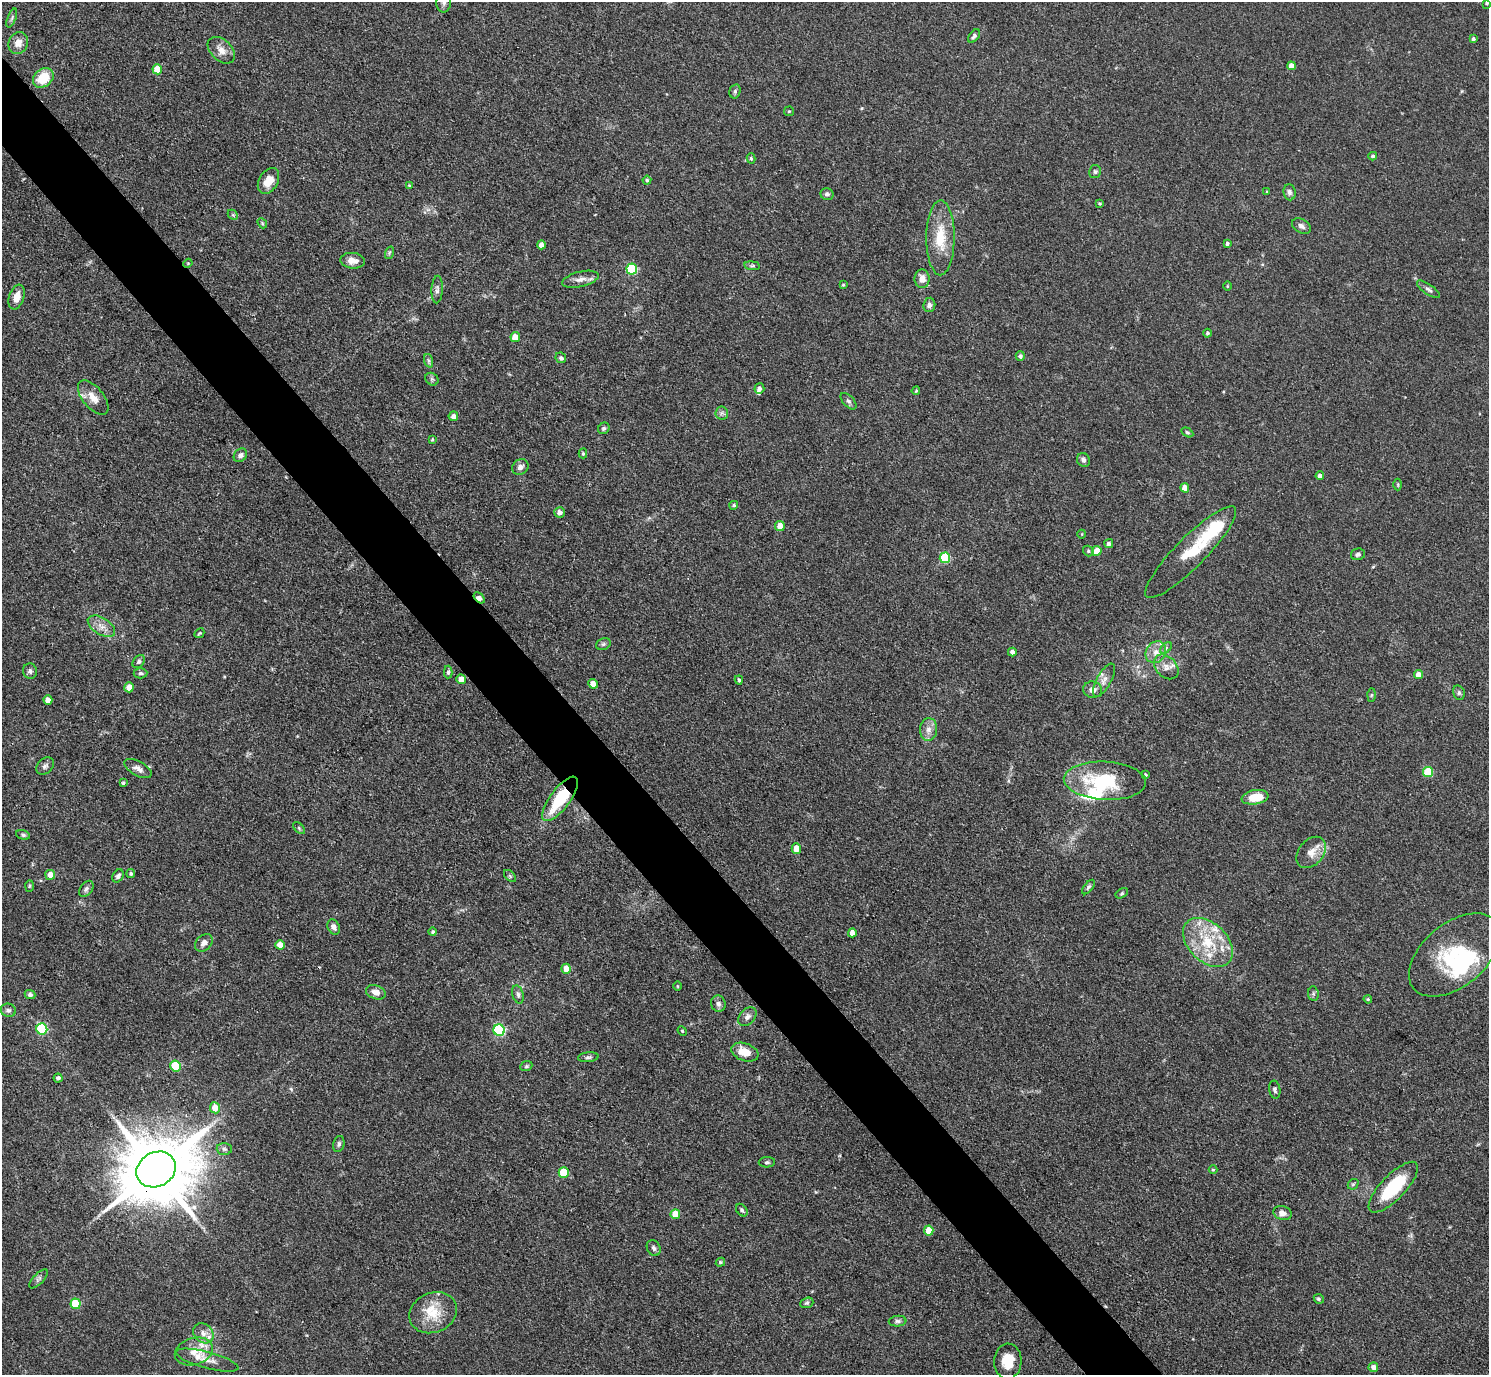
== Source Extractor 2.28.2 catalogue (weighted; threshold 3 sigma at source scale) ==
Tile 11 of 4 x 4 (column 3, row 3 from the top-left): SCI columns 2978-4464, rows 1673-3045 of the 5954 x 5950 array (HDU 1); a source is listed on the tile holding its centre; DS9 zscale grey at full resolution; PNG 1491 x 1377 px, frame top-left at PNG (2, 2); each listed source drawn as its Kron ellipse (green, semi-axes under 4 px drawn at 4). Shown black and unused: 5% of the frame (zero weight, under 3 of 4 exposures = <1% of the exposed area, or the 3 px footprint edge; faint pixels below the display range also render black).
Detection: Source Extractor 2.28.2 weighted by HDU 2 'WHT'; one run over the whole footprint, this tile lists its part. Background 0.0816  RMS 0.0057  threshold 0.0256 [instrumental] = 3 sigma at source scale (4.5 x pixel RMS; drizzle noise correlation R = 1.50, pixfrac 1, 0.05/0.05 arcsec/px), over >= 5 px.
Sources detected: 181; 3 inside a brighter object's white glare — neither listed nor drawn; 10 inside a brighter listed object's ellipse — not listed separately; the other 168 listed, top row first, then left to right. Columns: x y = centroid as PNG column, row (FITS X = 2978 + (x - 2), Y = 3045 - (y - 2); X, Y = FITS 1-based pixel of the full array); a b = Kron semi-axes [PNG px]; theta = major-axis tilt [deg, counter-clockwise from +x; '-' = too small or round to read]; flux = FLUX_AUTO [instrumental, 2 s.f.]
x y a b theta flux
444 3 9 7 85 2
1487 3 3 3 - 0.89
12 18 10 4 69 1.1
974 36 7 4 50 1.3
1473 39 4 3 - 1.2
18 43 11 9 68 4.9
221 50 16 10 -44 5
1291 66 4 4 - 5.3
157 69 5 5 - 11
43 78 11 8 39 15
735 91 7 5 75 1.3
789 111 5 5 - 0.66
1373 156 4 3 - 0.89
751 158 5 4 - 0.87
1095 172 6 6 - 1.1
647 180 4 4 - 0.81
268 181 14 9 60 7.5
409 185 4 3 - 0.53
1267 192 4 4 - 0.5
1289 192 8 6 -84 1.8
827 194 6 6 - 1.6
1100 203 4 3 - 0.63
233 215 6 4 -44 0.75
262 223 6 4 -49 0.72
1301 226 10 6 -31 2.1
940 238 37 14 90 18
1227 244 4 3 - 1.3
541 245 4 4 - 3
389 253 6 4 72 0.95
353 261 12 8 -6 4.1
188 263 4 3 - 0.51
752 266 8 4 -8 0.9
632 269 5 5 - 45
580 279 19 7 14 4
922 279 9 7 90 4.8
843 285 3 3 - 0.52
1227 286 5 3 - 0.5
1428 289 13 5 -34 1.8
437 290 14 5 88 2.1
17 297 13 7 71 5.7
929 305 7 6 - 2
1208 333 4 4 - 1.1
515 337 5 5 - 8.7
1020 356 5 5 - 1.5
561 358 5 5 - 1.1
429 361 7 4 -71 1.1
432 379 7 5 -43 1.2
759 388 5 5 - 2.1
916 391 4 3 - 0.61
93 398 20 10 -51 6.8
848 401 10 5 -47 1.5
722 413 6 6 - 1.5
453 416 5 5 - 2.8
604 428 6 5 - 1.1
1187 432 6 4 -30 0.83
432 439 3 3 - 0.61
583 453 5 4 - 0.8
240 455 7 6 - 2.1
1083 460 7 6 - 1.8
520 467 8 7 - 2.4
1320 476 4 4 - 2.2
1398 485 6 3 -89 0.54
1185 488 4 4 - 5.7
734 505 4 4 - 0.92
560 512 5 5 - 2.4
780 526 5 4 - 5.7
1082 534 4 3 - 0.42
1109 544 4 4 - 1.7
1088 551 6 5 - 1.1
1097 551 5 4 - 8.6
1191 552 63 15 45 22
1358 554 7 5 12 1.3
945 558 5 5 - 32
479 598 6 4 -46 2.7
101 626 15 8 -31 4.9
199 633 5 3 - 0.68
603 644 7 5 22 1.2
1166 648 7 4 46 1.1
1012 652 4 4 - 2.2
1156 652 11 9 52 4.8
139 662 7 5 52 1.1
1166 667 14 10 -45 4.7
30 671 8 7 - 1.6
448 672 6 4 89 1.1
140 673 7 5 2 1.1
1419 675 4 4 - 5.1
461 679 5 4 - 6.6
739 680 4 3 - 1
1104 680 18 7 61 3.9
593 684 5 4 - 5.1
129 687 5 4 - 5.5
1093 690 9 8 - 3.5
1459 693 7 5 -76 1.1
1371 695 7 4 88 0.8
48 700 4 4 - 3.5
928 729 11 8 84 3.9
45 766 10 7 41 1.8
138 769 15 7 -29 3.3
1428 772 5 5 - 25
1146 775 4 4 - 0.82
1105 781 41 19 -3 41
123 783 4 3 - 0.71
1255 797 13 7 9 12
560 799 27 10 53 28
299 828 7 4 -46 0.86
23 835 7 4 -15 1
796 848 5 4 - 7.6
1311 852 18 12 50 6.5
131 873 4 4 - 0.93
50 875 5 5 - 5.6
118 876 7 5 56 1.7
510 876 7 4 -45 0.83
29 886 6 4 88 0.72
1088 887 8 4 53 1.1
86 889 9 6 52 1.6
1122 893 7 4 31 0.86
334 927 8 6 -61 2.2
433 932 4 4 - 0.81
852 933 4 4 - 4.1
1208 942 29 19 -44 25
204 943 10 7 43 2.9
280 945 4 4 - 5.7
1454 955 53 31 40 45
566 969 5 5 - 6.1
678 986 5 3 - 0.52
376 992 10 7 -19 4.1
518 994 9 5 -73 1.8
1313 994 7 5 -83 1.2
30 995 5 4 - 1.6
1368 999 4 3 - 0.67
718 1004 8 7 - 2
8 1010 7 6 - 1.6
747 1017 11 7 48 2.5
42 1029 6 5 - 41
499 1030 6 5 - 68
682 1031 5 4 - 0.66
745 1052 14 8 -20 8.5
588 1057 10 5 5 1.3
175 1066 5 5 - 27
526 1066 6 4 22 0.9
58 1078 4 4 - 1.7
1275 1090 9 5 -80 1.3
215 1108 5 5 - 7.5
339 1144 8 5 77 1.4
224 1149 7 6 - 1.5
767 1162 8 5 1 1.1
156 1169 20 17 29 6400
1213 1170 4 4 - 0.6
564 1172 5 5 - 19
1353 1184 6 4 43 0.85
1393 1187 33 12 46 31
742 1210 7 5 -52 1.2
1283 1213 9 7 -15 3.3
675 1214 5 5 - 10
929 1231 5 4 - 9.1
654 1248 8 6 -58 1.8
720 1262 5 4 - 0.75
39 1279 12 5 46 1.6
1319 1299 5 4 - 0.93
807 1303 7 5 20 0.95
75 1304 5 5 - 23
433 1313 24 19 23 16
898 1321 9 5 5 1.5
203 1333 11 9 -43 4.2
194 1351 19 13 16 8
207 1360 32 8 -15 5.5
1008 1361 18 13 87 10
1373 1367 5 4 - 2.4
Overlapping masked pixels (flux is a lower limit): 3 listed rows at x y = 479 598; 560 799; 156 1169
Isophote crosses this tile's border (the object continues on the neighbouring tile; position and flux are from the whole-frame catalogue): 1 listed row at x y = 444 3